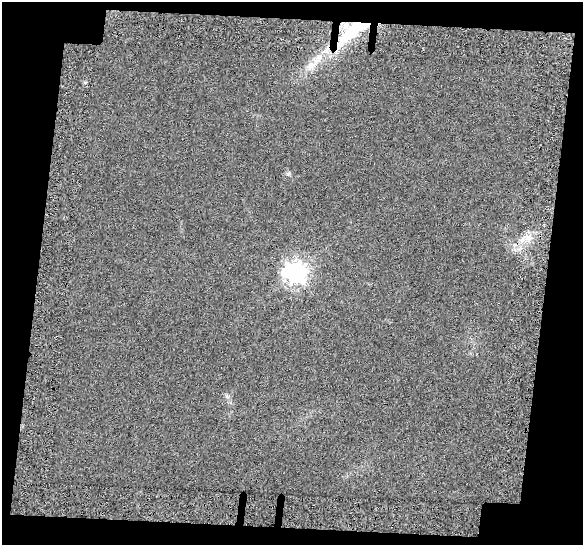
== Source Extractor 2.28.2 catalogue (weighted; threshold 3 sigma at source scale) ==
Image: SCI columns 37-617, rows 68-610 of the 654 x 677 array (HDU 1 of 3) = the unmasked area's bounding box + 8 px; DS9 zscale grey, full resolution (1 PNG px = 1 image px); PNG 585 x 547 px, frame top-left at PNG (2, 2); no overlay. Shown black and unused: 19% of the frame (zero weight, under 3 of 6 exposures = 22% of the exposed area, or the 3 px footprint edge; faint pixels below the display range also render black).
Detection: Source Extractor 2.28.2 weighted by HDU 2 'WHT'. Background 0.0165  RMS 0.0045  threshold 0.0185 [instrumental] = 3 sigma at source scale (4.09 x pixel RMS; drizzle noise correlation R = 1.36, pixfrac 0.8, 0.0396/0.0396 arcsec/px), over >= 5 px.
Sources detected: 7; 1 inside a brighter object's white glare — not listed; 1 inside a brighter listed object's ellipse — not listed separately; the other 5 listed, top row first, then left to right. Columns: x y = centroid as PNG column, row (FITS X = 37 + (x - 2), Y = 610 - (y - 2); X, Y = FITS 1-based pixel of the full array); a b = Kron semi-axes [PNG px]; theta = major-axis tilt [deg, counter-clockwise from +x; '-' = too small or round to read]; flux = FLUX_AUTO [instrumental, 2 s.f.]
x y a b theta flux
351 30 55 15 47 29
312 65 18 11 24 4.8
289 173 6 4 71 0.57
528 237 10 9 - 3.3
295 273 8 8 - 280
Overlapping masked pixels (flux is a lower limit): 1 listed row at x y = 351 30